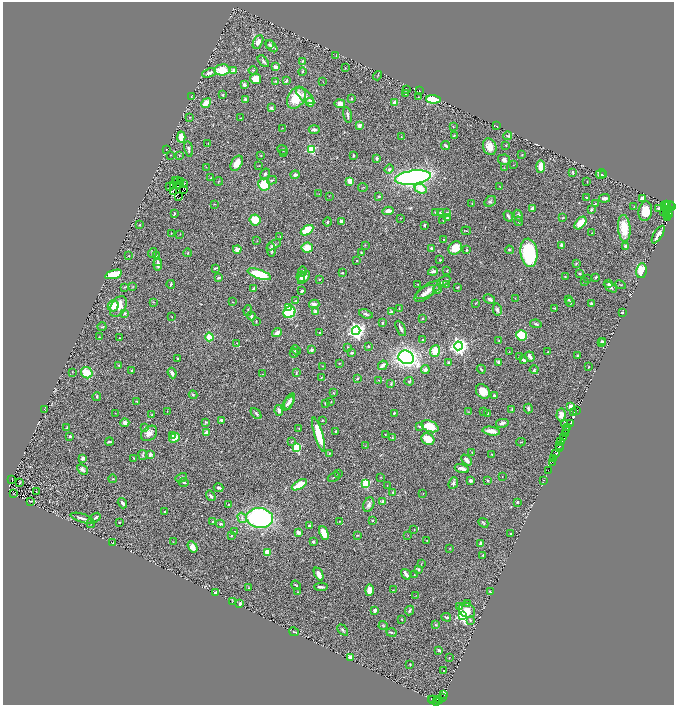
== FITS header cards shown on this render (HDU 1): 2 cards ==
NAXIS1  =                 1343
NAXIS2  =                 1405

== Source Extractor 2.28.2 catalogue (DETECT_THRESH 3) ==
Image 1343 x 1405 px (HDU 1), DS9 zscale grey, zoomed out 1/2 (1 PNG px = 2 x 2 image px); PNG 676 x 707 px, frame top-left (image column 2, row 1405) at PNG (3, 2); each listed source drawn as its Kron ellipse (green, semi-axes under 4 px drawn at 4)
Background 0.616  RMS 0.038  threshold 0.113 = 3 sigma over >= 5 px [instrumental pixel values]
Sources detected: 501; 45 cannot appear on this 1/2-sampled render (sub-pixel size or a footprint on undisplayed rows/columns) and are neither listed nor drawn; the other 456 listed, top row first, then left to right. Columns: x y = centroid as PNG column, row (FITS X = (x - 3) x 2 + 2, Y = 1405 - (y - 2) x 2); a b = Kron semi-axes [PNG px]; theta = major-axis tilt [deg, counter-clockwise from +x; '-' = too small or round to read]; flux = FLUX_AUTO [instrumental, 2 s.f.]
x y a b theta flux
258 42 7 4 63 47
269 44 4 3 - 8.6
271 46 7 4 -49 27
336 56 2 1 - 1.6
263 61 7 4 -49 15
302 61 3 3 - 7.6
276 67 3 3 - 26
345 68 3 2 - 3.6
222 70 8 5 3 160
253 70 4 3 - 5.2
234 71 4 3 - 65
302 72 4 3 - 6.2
209 73 7 3 24 27
377 76 5 2 - 3.1
256 79 5 5 - 82
276 81 4 2 - 8.1
286 81 3 3 - 16
323 82 2 1 - 1.9
244 85 3 3 - 24
406 89 3 2 - 4.5
420 91 2 1 - 1.8
406 94 2 2 - 2
223 95 2 2 - 7.3
305 96 11 5 -41 43
191 97 3 3 - 5.8
418 97 3 2 - 3
296 98 12 8 60 180
245 99 2 2 - 16
351 99 3 2 - 6
433 99 7 3 -3 170
310 102 4 3 - 58
206 103 5 4 - 100
395 103 4 3 - 44
340 104 5 4 - 33
271 108 3 3 - 14
348 115 8 3 -77 17
190 117 3 3 - 5.3
240 118 4 2 - 3.3
359 125 3 3 - 38
453 126 3 2 - 3.1
496 126 3 1 - 4.2
282 128 2 1 - 2.1
314 130 5 3 - 23
454 136 4 2 - 4.7
508 136 4 2 - 5.7
181 137 5 3 - 87
401 137 3 2 - 3
208 143 2 2 - 2.4
446 146 4 3 - 15
506 146 3 2 - 3.4
490 147 8 6 -70 75
189 149 8 3 -81 16
311 149 3 3 - 450
167 150 2 1 - 1.8
283 150 5 3 - 8.8
284 153 3 2 - 2.7
170 155 2 2 - 2.7
179 155 3 3 - 5.9
261 155 2 2 - 3
353 155 3 2 - 7.5
522 155 2 2 - 4.7
377 159 3 2 - 20
504 160 6 5 - 25
237 163 8 5 62 80
513 165 2 2 - 2.5
259 166 3 2 - 2.9
540 166 6 3 89 100
206 167 3 2 - 2.5
504 168 2 2 - 2.9
389 169 5 4 - 11
573 172 4 3 - 6.9
265 174 5 4 - 13
601 174 5 4 - 24
295 175 4 4 - 19
603 175 4 2 - 8.1
413 177 18 7 8 3000
210 178 3 2 - 3
272 180 5 3 - 9.9
175 181 2 1 - 0.7
177 181 4 1 - 5.3
181 181 2 1 - 1.4
218 181 4 2 - 3.6
350 181 4 4 - 62
587 181 2 2 - 2.2
183 184 3 2 - 4.4
264 184 6 6 - 210
173 185 2 1 - 4.8
170 186 2 1 - 1.8
178 186 3 1 - 3.3
363 187 4 2 - 4.9
500 187 4 2 - 3.6
421 189 6 4 -20 86
184 190 2 1 - 5.1
174 191 3 2 - 1.2
319 194 2 1 - 2.1
179 196 2 1 - 4.4
329 196 2 1 - 1.9
379 196 2 2 - 19
587 197 3 2 - 6.5
605 198 6 3 8 22
642 198 3 2 - 45
490 201 6 5 - 15
595 203 3 2 - 3.6
214 204 2 2 - 3.2
472 204 2 2 - 3.1
667 204 3 2 - 280
664 205 2 1 - 40
634 206 2 2 - 2.5
669 206 6 2 23 17
671 207 3 2 - 230
533 208 3 3 - 25
659 208 3 2 - 13
669 209 2 1 - 200
591 210 3 2 - 14
388 211 5 3 - 54
645 211 10 7 80 120
435 212 3 2 - 2.7
440 212 4 3 - 13
447 212 2 2 - 3.6
664 212 4 2 - 10
666 213 4 1 - 65
174 214 4 2 - 8.5
668 214 2 1 - 65
518 215 6 4 -62 18
508 216 6 2 -59 17
668 217 3 2 - 280
400 218 2 1 - 2.1
447 218 3 2 - 7.8
563 218 4 2 - 4.4
255 220 5 5 - 110
341 221 3 3 - 23
443 221 3 2 - 4.6
519 221 5 3 - 9.3
328 222 4 3 - 8.7
580 223 7 4 49 89
140 225 3 2 - 3.4
424 225 3 2 - 6.3
624 228 13 6 -86 170
307 230 7 4 32 190
466 231 5 2 - 4.9
171 233 2 1 - 1.9
592 233 2 1 - 2.7
180 234 2 1 - 2.1
658 234 10 2 58 52
280 237 2 2 - 2.6
444 239 2 1 - 3.4
257 241 2 2 - 2.8
274 245 7 3 31 20
365 245 2 2 - 2.5
561 245 3 2 - 18
625 246 3 3 - 22
307 248 6 5 - 88
431 248 3 3 - 12
455 248 7 6 - 95
271 249 7 3 -81 16
237 250 4 3 - 33
467 250 4 3 - 6
509 250 4 3 - 9.5
361 252 3 2 - 5.4
153 253 5 3 - 15
188 253 4 2 - 3.9
529 253 14 8 -83 540
156 255 3 3 - 6.7
129 256 3 2 - 3.2
357 260 2 2 - 9.6
440 260 2 2 - 6.9
158 261 3 2 - 7
576 263 3 3 - 7.5
158 265 6 3 -83 26
215 268 3 2 - 7.3
447 270 3 2 - 3.3
302 271 5 3 - 13
433 271 5 2 - 30
641 271 7 5 81 130
342 273 3 2 - 9.4
114 274 8 4 18 250
259 274 12 4 -19 300
580 274 3 3 - 7
301 277 5 3 - 22
304 277 8 3 49 35
565 277 2 2 - 3.6
596 277 4 2 - 6.7
219 278 4 2 - 18
319 279 3 2 - 4.5
587 279 3 2 - 2.9
444 281 7 3 30 21
584 281 2 2 - 3
171 284 4 2 - 9.9
418 284 3 2 - 4
446 284 3 2 - 6
609 284 2 2 - 64
621 285 5 2 - 4
133 286 3 3 - 4.1
125 287 4 2 - 4.6
457 287 3 2 - 6.2
610 287 7 4 -32 21
254 289 3 2 - 29
438 289 5 3 - 13
428 290 14 6 33 43
302 291 3 2 - 13
425 293 12 6 35 39
515 298 3 2 - 2.5
489 299 6 3 -29 26
568 299 3 2 - 6.7
296 301 3 2 - 4.9
153 302 3 2 - 2.5
232 302 2 2 - 3.2
570 302 5 3 - 9.2
476 303 3 2 - 3.5
591 303 3 3 - 11
314 304 5 4 - 28
113 306 5 5 - 93
118 306 11 7 59 120
289 307 4 3 - 150
554 308 3 2 - 4.6
399 309 4 2 - 5.5
497 310 6 4 -78 30
248 311 5 2 - 7.4
289 312 6 5 - 540
316 312 4 4 - 30
391 312 4 3 - 20
622 312 2 2 - 5.2
125 313 4 3 - 9.5
366 314 7 3 -22 13
251 316 4 3 - 11
172 317 2 2 - 2.9
423 318 2 2 - 8.9
256 322 3 2 - 4.3
382 323 2 2 - 5.9
536 324 6 3 -7 10
102 327 4 2 - 6.1
401 328 8 2 -64 26
356 331 4 4 - 3000
320 332 3 2 - 5.2
277 333 5 3 - 56
521 335 5 5 - 290
99 337 2 1 - 2.6
209 337 4 4 - 130
120 338 2 2 - 3.4
423 340 3 2 - 6.6
499 341 4 3 - 7.7
602 341 4 2 - 9.5
237 343 2 1 - 2.7
601 343 3 2 - 8.8
368 346 3 2 - 5.1
458 346 4 4 - 3500
347 347 3 2 - 3.8
296 350 5 4 - 10
312 350 3 3 - 18
435 351 6 5 - 100
509 352 2 2 - 2.5
548 352 2 2 - 2.8
294 353 4 3 - 8.6
352 353 4 2 - 6.3
530 356 5 3 - 23
577 356 2 2 - 11
406 357 8 6 -24 2200
519 357 4 2 - 9.2
178 359 3 3 - 6.9
523 360 4 3 - 16
498 362 3 3 - 18
339 363 3 2 - 4
448 363 3 3 - 11
119 365 2 2 - 3.3
383 365 5 3 - 30
322 366 2 1 - 2.2
589 367 3 2 - 2.8
481 369 5 2 - 8.5
534 369 4 3 - 11
425 370 4 4 - 28
132 371 2 2 - 11
72 372 3 2 - 2.4
87 373 6 5 - 140
172 373 5 3 - 27
296 373 4 3 - 6
262 374 3 2 - 3.3
322 377 4 2 - 4.4
357 379 3 2 - 7
379 380 2 1 - 1.9
409 381 4 3 - 5.9
391 384 3 2 - 8.1
483 392 8 6 -51 99
333 393 3 2 - 3.1
193 395 4 4 - 10
494 395 3 3 - 12
97 397 4 3 - 8.8
137 401 3 2 - 5.7
289 401 9 4 68 24
331 402 3 2 - 3.1
288 403 8 4 50 28
325 403 2 2 - 9.5
571 406 4 3 - 54
528 408 5 2 - 20
512 409 3 2 - 9.3
45 410 2 1 - 1.8
167 411 2 1 - 2.2
279 411 5 3 - 25
483 411 3 2 - 3.2
577 411 3 2 - 24
469 412 3 2 - 2.9
574 412 2 1 - 15
115 413 3 2 - 2.3
256 413 6 3 -49 12
394 413 2 2 - 13
488 413 2 2 - 3.5
152 415 3 2 - 7.8
561 415 6 4 85 46
221 420 4 2 - 17
322 421 3 2 - 5.5
206 422 4 3 - 8.3
125 423 4 4 - 27
502 423 6 3 12 24
564 423 2 2 - 4.4
570 424 4 2 - 150
419 426 3 3 - 7.1
430 426 9 5 -21 180
144 427 3 2 - 4.1
67 428 4 3 - 7.5
299 428 3 2 - 2.3
567 428 3 2 - 110
567 430 2 1 - 52
336 431 3 2 - 8
491 431 9 3 -9 70
149 433 9 6 40 50
206 433 4 3 - 54
566 433 3 2 - 170
319 434 18 4 -74 210
385 434 2 1 - 2.8
70 436 2 2 - 31
172 436 4 3 - 13
392 437 4 3 - 5.6
174 438 5 3 - 45
564 438 3 2 - 220
428 439 7 5 -30 120
291 441 3 2 - 3.3
561 441 4 3 - 590
109 442 4 3 - 13
521 442 4 2 - 4.2
560 445 2 2 - 380
365 446 3 2 - 3.8
297 447 3 3 - 450
559 448 3 2 - 680
472 452 2 1 - 2.6
329 453 3 2 - 5
556 453 3 2 - 270
492 454 2 2 - 3
143 455 5 3 - 11
150 455 4 3 - 19
83 458 4 3 - 30
134 458 2 2 - 5
554 459 2 1 - 130
466 460 6 3 -47 33
552 462 2 1 - 50
462 468 7 3 -17 29
82 469 6 4 -43 19
548 470 2 1 - 17
339 473 2 2 - 2.6
334 477 6 2 24 6.3
381 477 3 2 - 3.3
502 477 2 1 - 2.7
181 478 6 2 30 13
12 479 2 1 - 2
113 479 4 3 - 6.1
488 480 2 2 - 8.1
544 480 2 1 - 22
470 481 3 3 - 18
20 482 4 2 - 6.1
184 483 4 2 - 9
453 483 6 4 67 18
365 484 3 3 - 460
299 485 8 3 30 160
387 485 2 2 - 2.9
218 488 5 2 - 17
36 492 2 1 - 2
393 492 2 2 - 5
423 493 2 1 - 1.8
13 494 3 1 - 2.5
211 496 6 3 -55 17
30 501 4 2 - 7.2
383 501 4 3 - 10
517 502 3 2 - 10
122 503 5 3 - 18
229 504 3 2 - 3.7
369 505 7 5 66 27
164 512 2 2 - 6.3
82 518 12 2 -18 28
95 518 5 2 - 14
242 518 5 4 - 18
260 518 13 10 -7 1300
340 521 3 2 - 3.8
372 521 2 2 - 5.3
119 522 3 2 - 6
213 522 3 2 - 12
91 523 4 2 - 4.3
483 523 5 3 - 8.2
221 524 4 3 - 8.7
309 526 3 2 - 11
414 529 2 2 - 2.3
234 531 2 2 - 3.9
299 533 3 2 - 46
324 533 7 4 -64 100
510 534 2 2 - 4.2
357 535 4 2 - 4.9
408 535 2 1 - 2
231 536 2 2 - 6.6
427 541 2 1 - 2.3
173 542 2 2 - 4.8
313 542 3 3 - 12
112 543 2 1 - 3.4
481 543 4 2 - 20
193 547 6 4 -58 40
450 548 3 2 - 3.4
267 552 3 3 - 79
483 555 2 2 - 6.3
421 564 4 2 - 3.9
418 569 4 3 - 8.2
319 574 7 3 -65 54
406 574 6 2 -56 39
414 575 2 1 - 3.8
296 585 5 2 - 5.9
321 587 7 2 -3 23
249 588 3 2 - 5.2
369 590 6 4 89 49
393 590 2 2 - 3.2
298 592 2 2 - 3.3
490 592 3 2 - 5.8
215 593 3 2 - 13
416 596 3 2 - 3.3
232 601 2 1 - 1.8
240 604 3 2 - 10
468 604 3 2 - 4.5
460 606 4 3 - 7
375 610 4 3 - 16
409 610 5 3 - 15
467 610 9 7 -37 73
462 616 4 3 - 1100
446 617 5 2 - 12
402 619 3 2 - 4.4
470 620 4 3 - 9
383 625 4 4 - 8
436 625 3 3 - 8
343 630 6 4 -47 13
294 632 5 2 - 6.8
391 632 5 2 - 11
439 650 4 2 - 8
350 657 2 2 - 120
449 658 2 2 - 2.6
410 664 2 2 - 5.2
443 670 2 2 - 4.1
444 694 4 2 - 130
442 697 2 2 - 120
431 699 2 1 - 39
433 699 3 2 - 88
439 699 2 1 - 20
440 700 4 1 - 96
436 702 3 2 - 40
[45 sub-pixel or undisplayed-footprint detections neither listed nor drawn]